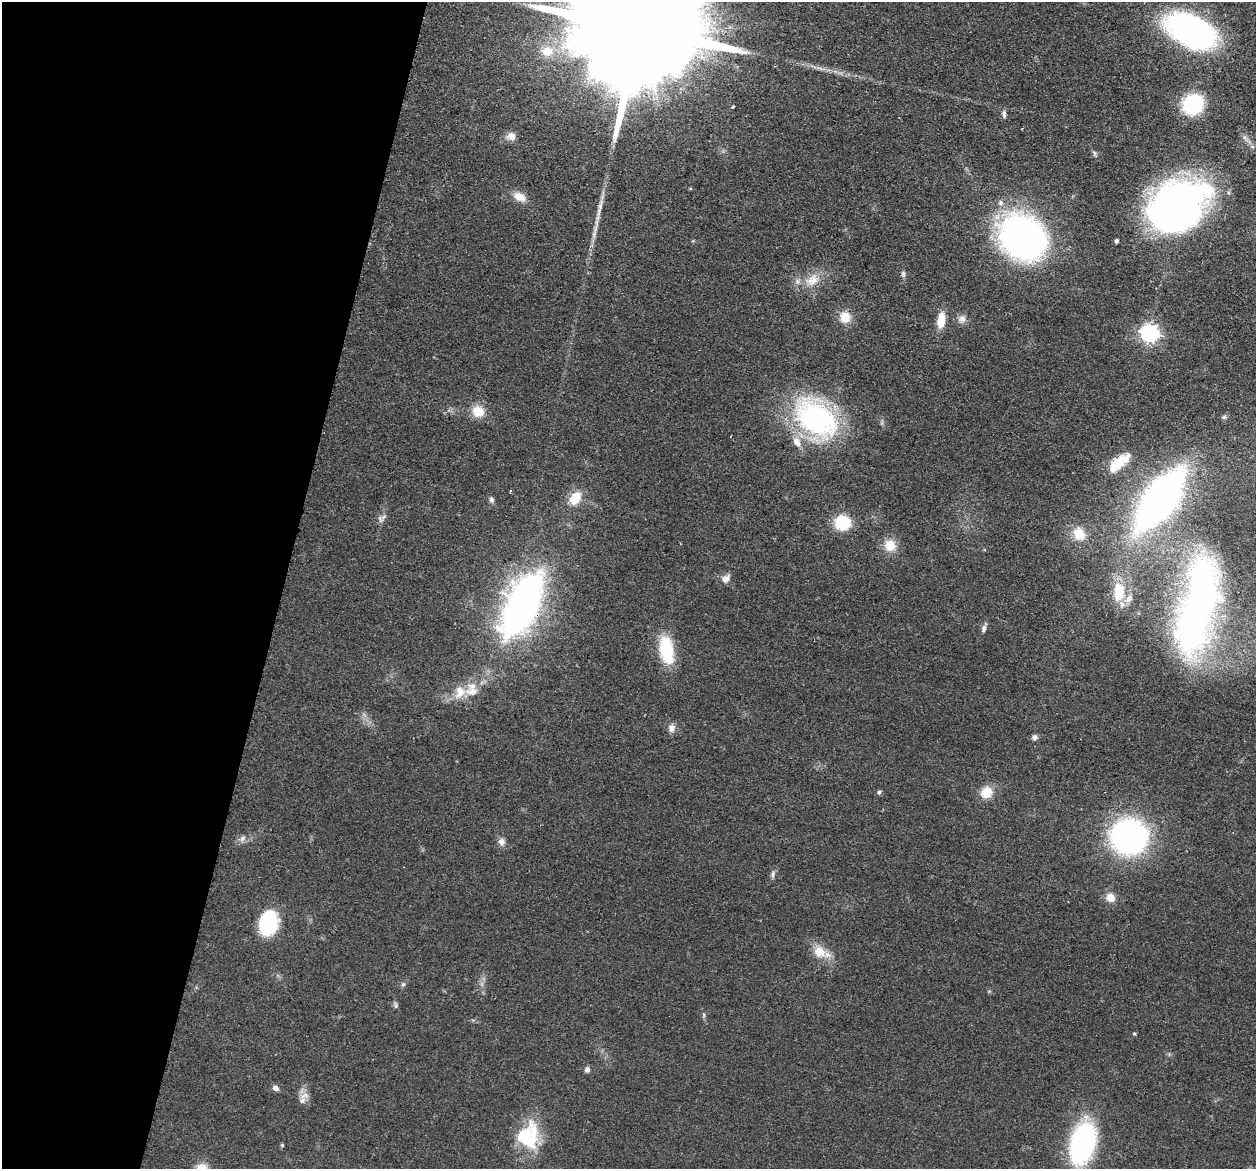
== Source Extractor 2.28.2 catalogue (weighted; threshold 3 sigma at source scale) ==
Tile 9 of 4 x 4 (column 1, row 3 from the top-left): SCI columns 15-1268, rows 1466-2632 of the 5045 x 5146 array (HDU 1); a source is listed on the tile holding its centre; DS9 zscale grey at full resolution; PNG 1258 x 1171 px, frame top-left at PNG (2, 2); no overlay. Shown black and unused: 22% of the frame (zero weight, under 2 of 3 exposures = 3% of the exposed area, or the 3 px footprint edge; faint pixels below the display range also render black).
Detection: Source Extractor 2.28.2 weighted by HDU 2 'WHT'; one run over the whole footprint, this tile lists its part. Background 0.0513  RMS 0.0067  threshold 0.0299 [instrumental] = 3 sigma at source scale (4.5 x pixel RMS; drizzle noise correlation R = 1.50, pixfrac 1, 0.05/0.05 arcsec/px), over >= 5 px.
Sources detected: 65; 6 inside a brighter listed object's ellipse — not listed separately; the other 59 listed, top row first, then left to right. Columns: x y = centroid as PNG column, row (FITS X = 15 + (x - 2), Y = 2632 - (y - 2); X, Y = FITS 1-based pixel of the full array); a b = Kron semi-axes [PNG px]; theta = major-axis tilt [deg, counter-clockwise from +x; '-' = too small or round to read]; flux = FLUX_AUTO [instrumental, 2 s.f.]
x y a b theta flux
1190 31 36 21 -30 250
638 32 72 24 76 57000
547 51 17 13 -3 11
820 68 11 3 -11 2.2
1193 104 16 14 39 62
732 107 3 3 - 0.99
1004 114 11 5 -89 2
511 136 13 11 2 4.6
1094 153 7 4 -88 1.2
519 197 18 11 -29 7.4
1177 206 57 42 31 320
1023 237 44 36 -43 270
1117 241 4 3 - 1.6
903 274 9 5 -90 1.5
812 280 21 15 34 12
845 317 14 13 - 9.6
962 319 11 10 - 3.8
941 320 17 8 82 11
1150 333 7 7 - 260
478 411 15 13 -29 11
1224 417 7 5 21 1.1
816 418 58 38 -40 110
1119 463 31 12 40 17
510 491 4 3 - 0.72
575 498 12 9 58 16
491 500 8 6 -65 1.8
1160 500 53 22 54 370
380 519 12 7 -73 2.5
842 523 11 10 - 39
1079 534 16 13 -54 12
890 545 13 13 - 11
726 578 13 9 31 4.1
1119 592 27 15 88 18
522 607 53 21 65 380
1198 607 86 29 77 340
984 628 11 6 74 2.2
666 650 25 12 -81 41
460 692 18 14 73 11
672 728 11 9 87 3.8
1034 737 7 7 - 2
879 792 6 5 - 1.3
986 792 14 12 45 11
1129 837 29 28 - 180
242 838 10 6 51 2.7
501 842 11 9 -68 3.6
773 874 12 4 78 1.8
1110 897 11 10 - 6.7
268 923 22 17 76 52
819 952 21 16 -40 12
403 984 7 5 43 1.3
396 1005 9 5 -86 1.5
704 1015 6 4 -90 1
1134 1034 4 3 - 1.2
587 1069 7 6 - 2.2
275 1088 9 6 -29 2.3
305 1095 14 8 20 3.9
526 1137 32 23 -67 38
1083 1143 44 24 76 110
282 1145 5 4 - 0.78
Overlapping masked pixels (flux is a lower limit): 1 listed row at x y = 522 607
Isophote crosses this tile's border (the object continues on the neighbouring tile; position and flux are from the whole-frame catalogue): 2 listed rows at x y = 638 32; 1083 1143